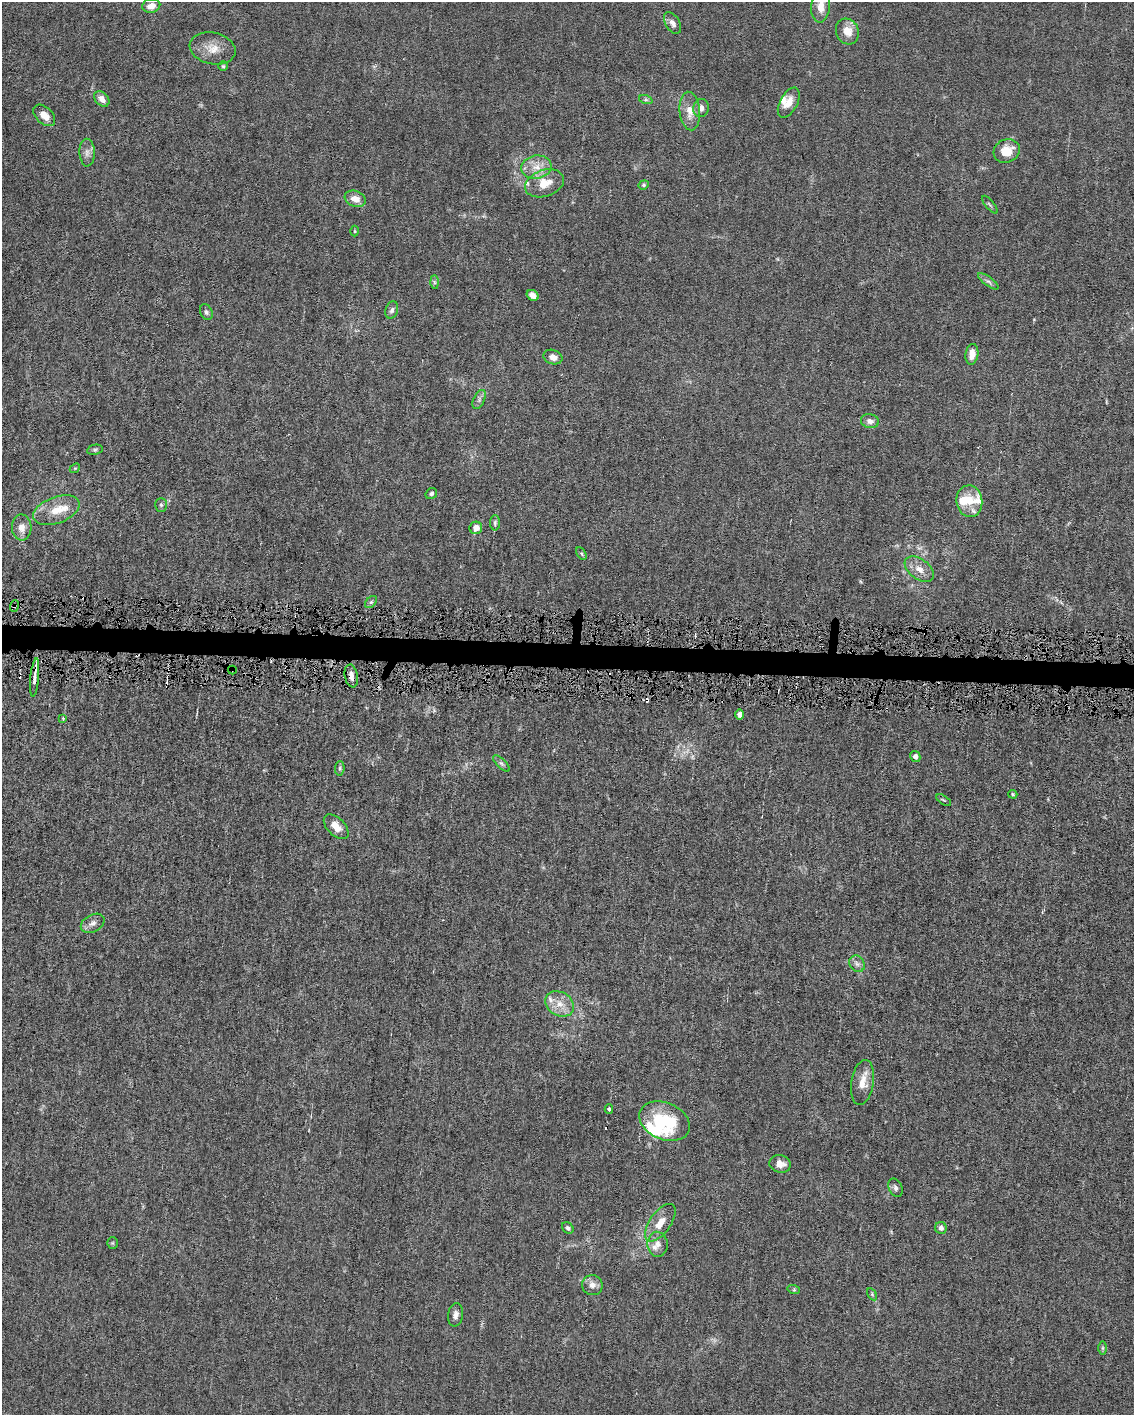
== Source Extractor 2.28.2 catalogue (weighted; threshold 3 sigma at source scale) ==
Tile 7 of 4 x 3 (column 3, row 2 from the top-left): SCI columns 2267-3398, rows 1525-2937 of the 4531 x 4566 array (HDU 1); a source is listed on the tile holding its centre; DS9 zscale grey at full resolution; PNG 1136 x 1417 px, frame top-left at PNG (2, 2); each listed source drawn as its Kron ellipse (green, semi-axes under 4 px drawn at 4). Shown black and unused: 2% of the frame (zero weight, under 4 of 8 exposures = <1% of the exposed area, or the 3 px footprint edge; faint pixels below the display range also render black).
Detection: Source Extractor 2.28.2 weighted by HDU 2 'WHT'; one run over the whole footprint, this tile lists its part. Background 0.0155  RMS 0.0023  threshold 0.00928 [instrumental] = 3 sigma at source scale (4.09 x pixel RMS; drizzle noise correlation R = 1.36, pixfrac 0.8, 0.05/0.05 arcsec/px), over >= 5 px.
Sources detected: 88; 3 too faint to see at this stretch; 1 inside a brighter object's white glare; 5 cosmic-ray / hot-pixel residue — neither listed nor drawn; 8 inside a brighter listed object's ellipse — not listed separately; the other 71 listed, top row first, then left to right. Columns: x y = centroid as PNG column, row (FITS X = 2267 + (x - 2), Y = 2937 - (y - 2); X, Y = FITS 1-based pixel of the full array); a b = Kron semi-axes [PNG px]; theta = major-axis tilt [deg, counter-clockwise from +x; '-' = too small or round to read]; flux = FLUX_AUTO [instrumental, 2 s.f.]
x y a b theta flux
151 6 9 7 14 1.7
821 7 16 9 85 2.7
672 23 12 7 -59 1.1
847 31 13 11 -64 2.6
213 48 23 16 -13 3.3
223 66 5 5 - 0.29
102 99 9 6 -44 1.3
646 100 7 4 -18 0.39
789 103 16 8 61 2.3
701 108 9 8 - 1.2
690 111 19 10 -84 2.7
44 115 13 8 -44 2.2
1007 151 13 11 27 4
87 153 14 7 -89 1.1
536 167 15 11 8 2.8
544 183 20 13 19 3.9
644 185 5 4 - 0.29
355 199 11 8 -21 2.1
990 205 11 3 -50 0.35
355 231 5 3 - 0.2
988 281 12 4 -36 0.65
434 282 7 4 -88 0.37
533 295 6 5 - 1.1
392 310 9 6 71 0.7
206 312 8 6 -63 0.51
972 354 10 6 82 2.1
553 357 10 7 -17 1.3
479 400 10 5 64 0.72
870 421 9 7 -12 1
95 450 8 5 10 0.36
75 468 5 4 - 0.27
431 493 6 5 - 0.48
969 501 16 13 -82 3.2
161 505 7 6 - 0.42
56 510 24 13 21 4.3
495 523 7 5 90 0.42
22 527 13 10 -86 2
476 528 6 6 - 1.7
581 554 7 4 -59 0.33
919 569 17 10 -36 2.1
371 602 7 4 44 0.44
14 606 6 3 70 0.26
232 670 4 3 - 0.21
351 676 11 6 -79 1.2
35 678 19 4 84 1.6
740 715 5 4 - 1.1
63 718 4 3 - 0.2
915 756 6 5 - 0.82
501 763 10 4 -45 0.5
340 768 7 4 85 0.39
1013 794 5 3 - 0.26
944 800 8 3 -33 0.29
336 827 15 8 -45 2.3
93 923 13 8 28 1.2
857 964 9 7 -54 0.86
560 1004 15 12 -30 2.8
862 1083 23 11 81 2.9
609 1109 5 3 - 0.39
665 1121 26 18 -23 13
780 1164 11 8 -15 1.7
895 1188 10 6 -65 0.71
660 1223 22 10 55 3.1
568 1228 6 5 - 0.45
941 1228 6 6 - 0.82
112 1243 5 5 - 0.28
658 1244 12 10 -87 1.5
592 1285 10 10 - 1.5
794 1290 6 4 -18 0.3
872 1294 6 4 -58 0.31
455 1315 11 7 82 1.1
1103 1348 7 4 90 0.34
Overlapping masked pixels (flux is a lower limit): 4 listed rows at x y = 14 606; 232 670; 351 676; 35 678
Isophote crosses this tile's border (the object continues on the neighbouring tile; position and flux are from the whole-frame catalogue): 1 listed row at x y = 821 7